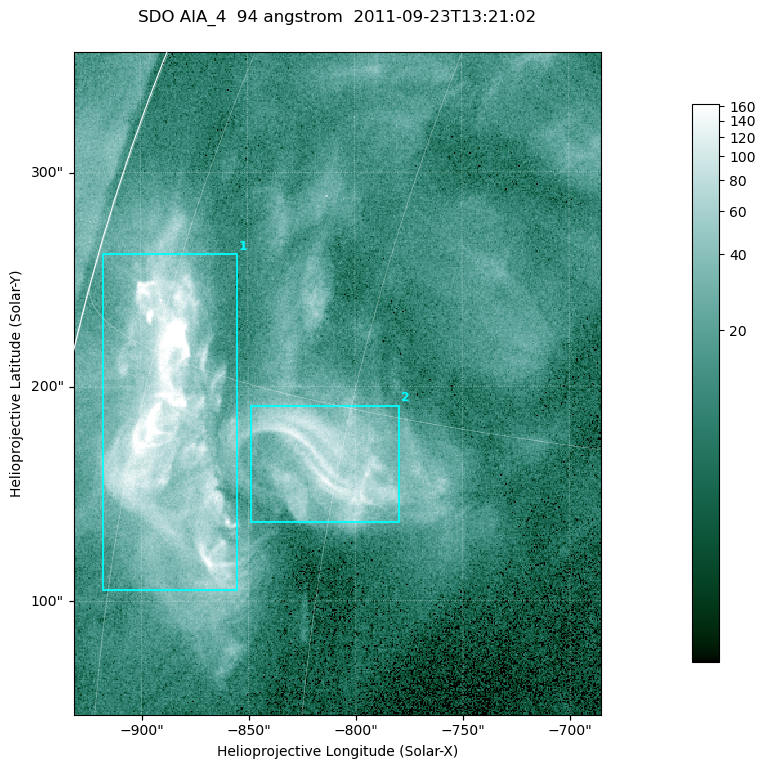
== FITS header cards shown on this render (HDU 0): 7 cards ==
TELESCOP= 'SDO     '           /
INSTRUME= 'AIA_4   '           /
WAVELNTH=                   94 /
WAVEUNIT= 'angstrom'           /
DATE-OBS= '2011-09-23T13:21:02.12' /
CTYPE1  = 'HPLN-TAN'           /
CTYPE2  = 'HPLT-TAN'           /

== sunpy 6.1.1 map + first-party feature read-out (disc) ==
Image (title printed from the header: SDO AIA_4  94 angstrom  2011-09-23T13:21:02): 410 x 515 px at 0.6 arcsec/px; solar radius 956 arcsec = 1594 px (partial field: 2.6% of the solar disc is inside the frame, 96% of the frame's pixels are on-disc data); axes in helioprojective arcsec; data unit not stated in the header (colour bar unlabelled)
Pointing: header CRPIX1/2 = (2058.48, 2043.05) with CRVAL1/2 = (0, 0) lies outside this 410 x 515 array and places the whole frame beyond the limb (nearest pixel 1.41 R_sun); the SolarSoft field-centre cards XCEN/YCEN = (-808.3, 201.5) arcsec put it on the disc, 1306 arcsec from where CRPIX/CRVAL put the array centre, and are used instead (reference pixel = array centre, CRVAL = XCEN/YCEN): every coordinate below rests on XCEN/YCEN
Orientation: roll -0.138 deg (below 1 deg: not rotated)
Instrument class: DISC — disc imager (sunpy class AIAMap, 94 A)
Bright regions (active regions / flare kernels): reference = the on-disc median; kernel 3 px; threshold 5 sigma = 45.3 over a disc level ~13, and >= 1.15x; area >= 211 px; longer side >= 5 px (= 3 arcsec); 2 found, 2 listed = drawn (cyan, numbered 1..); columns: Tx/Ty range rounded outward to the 2 arcsec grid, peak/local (2 s.f.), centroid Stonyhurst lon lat
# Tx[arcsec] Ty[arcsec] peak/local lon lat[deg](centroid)
1 -918..-854 104..262 98 -72 +13
2 -850..-778 136..192 11 -61 +13
Off-limb structures (1.02-1.3 R_sun): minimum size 105 px: none found